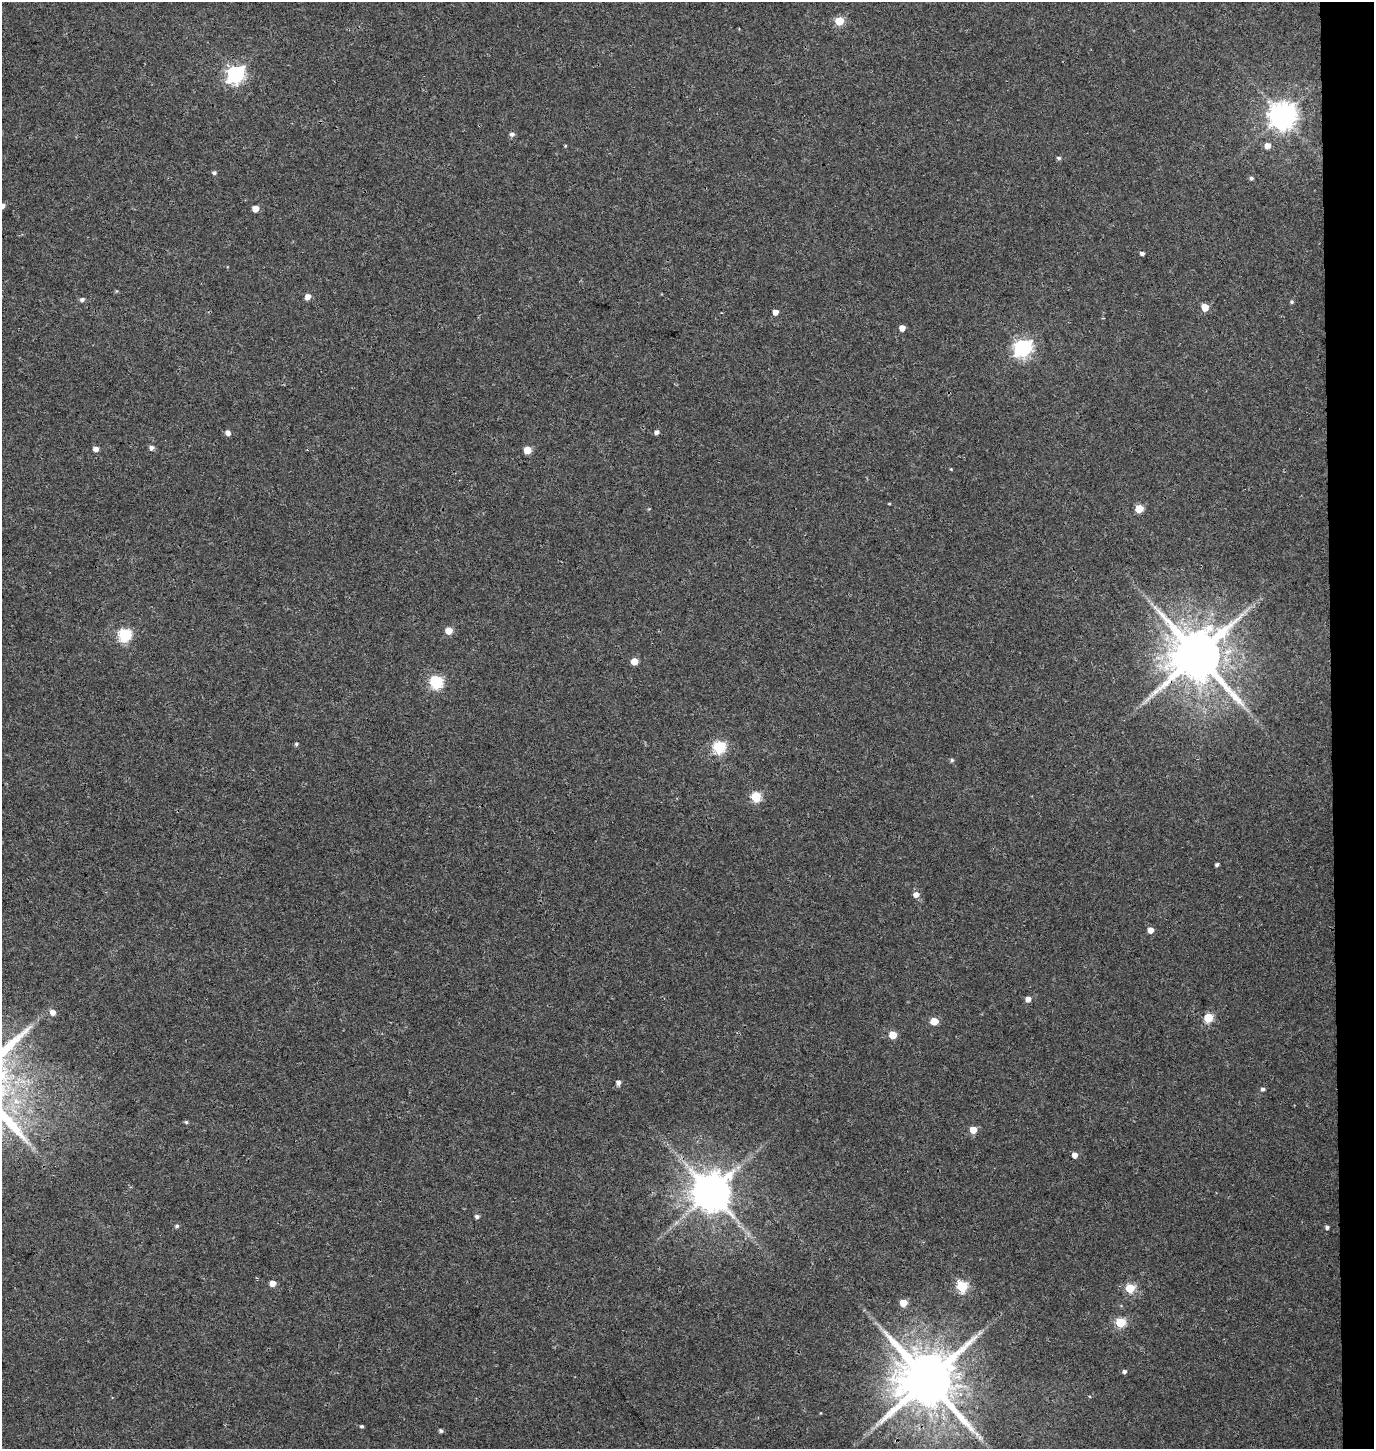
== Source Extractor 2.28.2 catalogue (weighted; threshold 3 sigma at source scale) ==
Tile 6 of 3 x 3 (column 3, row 2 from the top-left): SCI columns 3016-4387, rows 1461-2907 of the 4656 x 4358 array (HDU 1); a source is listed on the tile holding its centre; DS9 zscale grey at full resolution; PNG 1376 x 1451 px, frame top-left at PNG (2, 2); no overlay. Shown black and unused: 3% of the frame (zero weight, under 3 of 4 exposures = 5% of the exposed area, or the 3 px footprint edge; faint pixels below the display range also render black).
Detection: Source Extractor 2.28.2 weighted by HDU 2 'WHT'; one run over the whole footprint, this tile lists its part. Background 0.0327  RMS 0.0043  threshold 0.0193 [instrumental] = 3 sigma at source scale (4.5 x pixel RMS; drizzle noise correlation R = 1.50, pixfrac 1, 0.0396/0.0396 arcsec/px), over >= 5 px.
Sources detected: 63; all 63 listed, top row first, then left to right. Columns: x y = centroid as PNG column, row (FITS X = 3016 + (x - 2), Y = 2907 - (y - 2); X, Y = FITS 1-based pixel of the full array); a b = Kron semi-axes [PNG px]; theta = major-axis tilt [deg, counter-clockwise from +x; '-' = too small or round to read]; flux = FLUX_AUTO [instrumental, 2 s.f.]
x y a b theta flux
839 21 5 5 - 16
235 74 7 6 - 150
1282 116 9 9 - 500
512 134 6 5 - 1.4
565 146 4 3 - 0.38
1267 146 5 5 - 3.7
1059 158 5 4 - 0.9
214 173 5 5 - 0.88
1251 178 5 4 - 0.97
2 206 4 4 - 2.4
255 209 5 5 - 5.6
1142 254 4 4 - 1.3
308 297 5 5 - 3.5
82 299 6 5 - 1.2
1292 302 5 5 - 0.7
1205 307 5 5 - 9.3
775 312 4 4 - 3.1
902 328 5 4 - 3.6
1022 348 7 7 - 150
656 432 5 5 - 1.4
228 433 6 5 - 2.1
151 448 5 5 - 1.6
96 449 5 4 - 2.8
527 450 5 5 - 8.8
951 469 4 3 - 0.36
889 504 4 3 - 0.37
1139 509 5 5 - 14
449 631 5 5 - 7.3
124 635 6 6 - 55
1197 655 15 14 - 2900
634 661 5 5 - 6.6
436 682 8 6 -63 52
296 744 5 4 - 0.67
719 747 6 6 - 54
952 760 5 5 - 0.7
756 797 5 5 - 28
1217 865 4 3 - 0.94
916 895 5 5 - 2.9
1150 930 5 5 - 3.7
1028 999 5 4 - 3
53 1012 6 5 - 2.9
1208 1018 5 5 - 23
934 1021 5 5 - 9.3
893 1035 5 5 - 8.3
618 1082 6 5 - 1.5
1262 1089 4 4 - 1.1
186 1122 5 4 - 0.66
973 1130 5 5 - 7.3
1074 1155 5 4 - 3.1
711 1192 11 10 - 1400
477 1216 5 4 - 1.2
177 1226 6 4 16 0.75
1327 1227 4 4 - 1.1
273 1283 5 4 - 4.7
962 1286 6 5 - 37
1130 1288 5 5 - 21
903 1303 5 5 - 8.9
1120 1322 5 5 - 29
979 1333 8 4 53 1.2
1124 1372 4 4 - 1.1
928 1380 16 15 - 3600
362 1426 5 3 - 0.66
441 1431 5 4 - 0.93
Overlapping masked pixels (flux is a lower limit): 2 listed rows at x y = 1197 655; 928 1380
Isophote crosses this tile's border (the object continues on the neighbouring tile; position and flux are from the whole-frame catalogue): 1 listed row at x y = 2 206